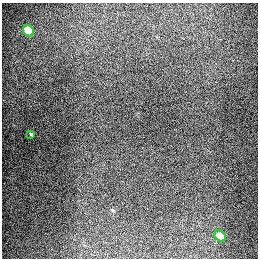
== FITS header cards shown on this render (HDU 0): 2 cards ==
NAXIS1  =                  256
NAXIS2  =                  256

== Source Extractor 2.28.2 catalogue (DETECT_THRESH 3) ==
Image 256 x 256 px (HDU 0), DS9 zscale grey, 1 PNG px = 1 image px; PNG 260 x 260 px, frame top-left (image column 1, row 256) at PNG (2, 3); each listed source drawn as its Kron ellipse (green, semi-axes under 4 px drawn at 4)
Background 1280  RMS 26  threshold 78.9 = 3 sigma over >= 5 px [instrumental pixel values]
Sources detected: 3; all 3 listed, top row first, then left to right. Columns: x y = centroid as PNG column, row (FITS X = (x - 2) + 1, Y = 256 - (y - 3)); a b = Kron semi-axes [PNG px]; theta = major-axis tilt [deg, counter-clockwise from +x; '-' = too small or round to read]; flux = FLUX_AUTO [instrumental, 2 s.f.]
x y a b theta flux
28 31 6 5 - 95000
31 134 3 3 - 2200
220 236 6 5 - 72000